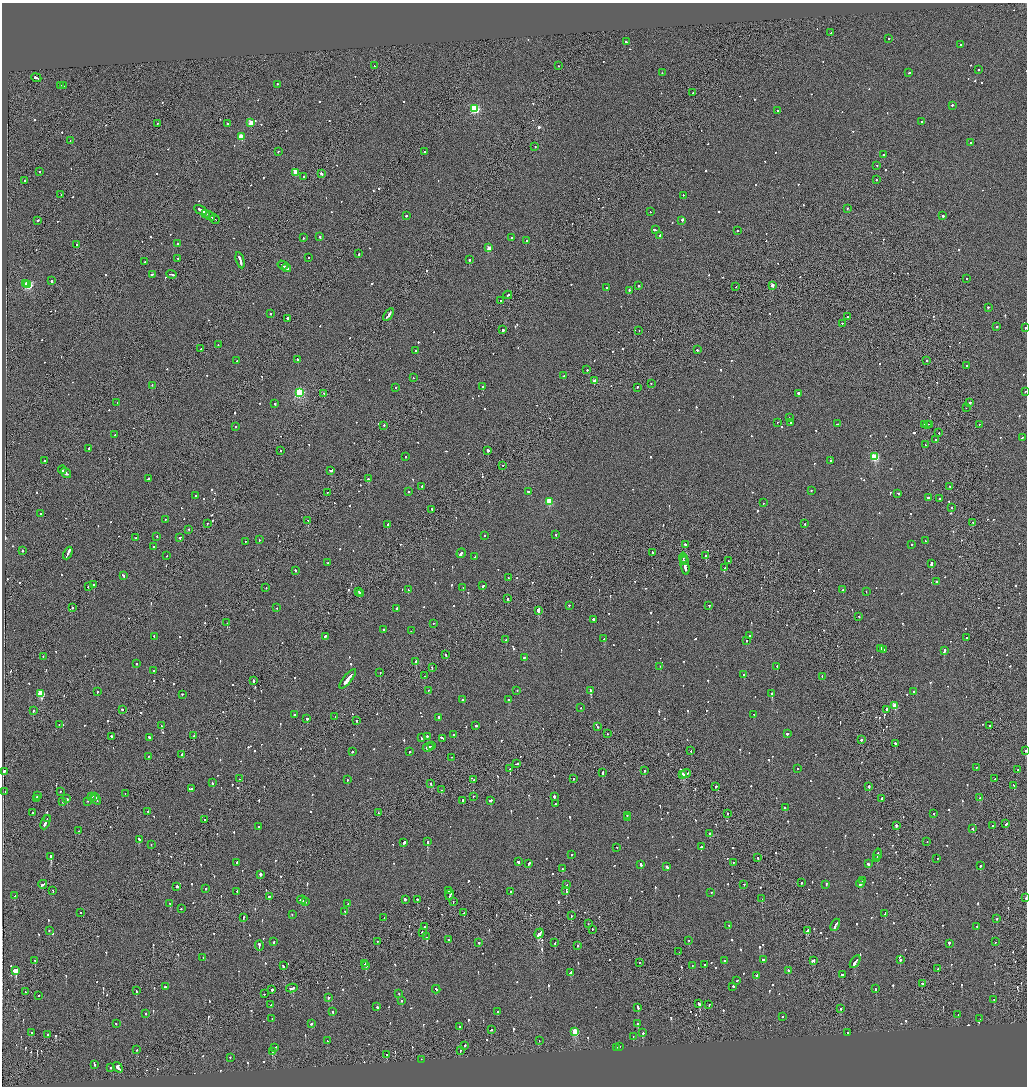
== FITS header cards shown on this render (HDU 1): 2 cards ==
NAXIS1  =                 2050
NAXIS2  =                 2168

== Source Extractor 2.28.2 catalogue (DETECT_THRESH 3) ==
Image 2050 x 2168 px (HDU 1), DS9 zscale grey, zoomed out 1/2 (1 PNG px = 2 x 2 image px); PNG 1029 x 1088 px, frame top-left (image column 2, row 2167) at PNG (2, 3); each listed source drawn as its Kron ellipse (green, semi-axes under 4 px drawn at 4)
Background -0.00299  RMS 0.065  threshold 0.196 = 3 sigma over >= 5 px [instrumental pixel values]
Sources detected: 1163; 62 cannot appear on this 1/2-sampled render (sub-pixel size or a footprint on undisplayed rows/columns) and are neither listed nor drawn; of the other 1101, the 500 brightest by FLUX_AUTO listed and drawn (601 fainter detections omitted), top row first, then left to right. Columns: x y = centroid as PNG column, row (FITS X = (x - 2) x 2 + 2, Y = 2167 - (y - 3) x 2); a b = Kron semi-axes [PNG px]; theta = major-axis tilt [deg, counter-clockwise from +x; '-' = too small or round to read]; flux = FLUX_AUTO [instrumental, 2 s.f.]
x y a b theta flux
831 33 2 2 - 150
889 38 2 2 - 79
627 42 4 2 - 450
960 44 2 2 - 140
374 66 2 1 - 91
558 66 2 1 - 83
978 70 2 2 - 110
662 73 2 1 - 95
909 73 2 2 - 100
36 78 5 2 - 480
277 84 2 2 - 200
61 85 3 2 - 180
63 86 2 1 - 150
693 93 2 1 - 92
952 105 2 2 - 300
475 109 3 3 - 1200
777 110 2 2 - 160
921 121 2 2 - 110
251 123 3 3 - 300
157 124 2 1 - 100
228 124 2 2 - 140
241 137 3 3 - 400
70 141 2 1 - 89
971 142 2 2 - 150
535 146 2 1 - 110
278 152 2 2 - 98
424 152 2 2 - 340
883 155 2 2 - 190
877 165 2 2 - 140
39 172 2 1 - 140
296 172 3 3 - 330
321 174 2 2 - 1300
303 176 2 2 - 94
876 180 2 2 - 110
25 181 2 2 - 290
61 195 2 1 - 110
683 195 2 2 - 100
847 208 2 2 - 120
201 210 7 2 -32 700
650 212 2 1 - 93
206 213 4 1 - 260
210 216 5 1 - 390
406 216 2 2 - 140
942 216 2 2 - 250
215 219 5 1 - 430
38 220 2 2 - 200
682 220 3 2 - 720
655 230 4 2 - 260
737 231 2 2 - 300
660 235 2 2 - 300
320 237 2 1 - 1300
303 238 2 2 - 120
512 238 2 2 - 390
526 241 2 2 - 94
77 244 2 1 - 470
178 244 2 2 - 200
488 248 3 2 - 210
359 254 2 2 - 180
178 258 2 2 - 150
309 258 2 2 - 83
240 260 8 2 -75 550
469 260 2 2 - 1000
145 262 2 2 - 430
283 265 5 1 - 300
286 268 5 2 - 300
152 274 4 2 - 290
172 274 5 2 - 250
967 279 2 1 - 140
51 281 2 2 - 150
25 284 2 2 - 91
28 285 3 3 - 1200
772 285 2 2 - 120
639 286 2 2 - 470
736 287 2 1 - 80
606 288 2 2 - 83
629 290 2 2 - 190
508 295 4 2 - 230
501 300 2 2 - 91
988 307 2 2 - 230
270 313 2 2 - 140
388 315 7 2 56 440
847 317 2 2 - 78
288 318 3 1 - 850
842 323 2 2 - 130
997 326 2 2 - 250
1025 327 2 2 - 100
503 330 2 2 - 1100
639 330 2 1 - 130
218 345 2 2 - 100
200 349 2 1 - 88
697 350 2 2 - 410
415 351 2 2 - 140
298 359 3 2 - 170
237 361 2 2 - 160
927 361 2 1 - 86
966 365 2 2 - 140
587 370 2 2 - 130
563 376 2 2 - 79
413 378 2 2 - 100
595 381 3 2 - 210
651 383 2 2 - 110
152 385 2 2 - 100
396 387 2 2 - 76
482 387 2 2 - 110
637 387 2 2 - 140
1025 391 2 1 - 98
299 392 3 3 - 1700
324 393 2 1 - 420
798 393 2 2 - 370
970 402 2 2 - 320
117 403 2 2 - 120
275 404 2 2 - 120
966 408 2 1 - 140
789 418 2 1 - 120
777 422 2 2 - 97
791 422 3 2 - 170
838 424 4 2 - 320
925 424 3 2 - 520
927 424 2 2 - 560
929 424 2 2 - 440
979 424 2 1 - 81
384 425 2 2 - 170
235 427 2 2 - 120
939 433 2 2 - 83
115 435 2 2 - 180
1022 437 2 2 - 130
936 439 2 2 - 130
925 445 2 1 - 77
89 448 2 2 - 120
281 450 2 2 - 110
488 450 2 2 - 200
405 457 2 2 - 170
875 457 3 3 - 920
45 460 3 2 - 160
831 460 2 1 - 360
503 465 2 2 - 88
62 470 4 2 - 250
331 471 3 2 - 410
66 473 6 2 -35 460
148 479 2 2 - 310
369 479 3 2 - 550
422 487 2 2 - 160
950 487 2 1 - 86
811 490 2 2 - 98
528 491 3 2 - 160
327 492 2 1 - 180
408 492 2 2 - 92
898 493 4 2 - 170
195 496 2 2 - 160
928 497 2 2 - 240
939 499 2 2 - 160
549 501 3 3 - 590
763 503 2 2 - 91
951 507 2 1 - 110
432 509 2 2 - 140
40 513 2 2 - 86
166 519 2 2 - 97
308 520 2 2 - 120
973 522 2 1 - 120
207 523 2 2 - 83
805 524 2 2 - 250
387 525 3 2 - 200
189 529 2 2 - 94
484 535 2 2 - 120
556 535 2 2 - 93
157 536 2 2 - 99
136 537 2 2 - 89
180 537 2 2 - 98
259 540 2 2 - 93
246 541 2 1 - 81
925 541 2 2 - 85
685 544 2 2 - 640
912 544 2 2 - 77
154 547 3 2 - 150
22 550 2 2 - 460
652 552 2 1 - 270
68 553 6 2 65 630
461 553 5 2 - 320
706 555 2 2 - 80
167 556 2 1 - 83
475 557 2 2 - 88
683 558 5 1 - 290
684 561 4 1 - 120
728 561 2 2 - 76
328 563 2 2 - 110
931 564 2 2 - 1200
685 565 10 2 -79 740
725 568 2 2 - 160
295 570 2 2 - 98
123 575 3 2 - 200
508 578 2 1 - 150
936 581 2 2 - 84
94 584 2 2 - 210
88 586 2 1 - 95
483 586 3 2 - 190
266 588 2 2 - 98
463 588 2 2 - 170
408 590 3 2 - 220
843 590 2 2 - 96
358 591 3 1 - 290
866 591 2 1 - 75
361 593 3 2 - 430
507 599 2 2 - 140
569 605 2 2 - 110
709 605 2 2 - 78
72 607 2 2 - 190
277 608 2 1 - 140
396 609 4 2 - 260
538 611 4 2 - 1300
859 616 2 2 - 83
593 619 2 2 - 170
227 623 2 1 - 320
434 623 2 2 - 99
383 629 2 2 - 160
411 631 2 2 - 84
154 636 2 2 - 220
325 636 2 2 - 220
749 636 2 2 - 110
966 638 2 2 - 130
604 639 2 2 - 240
506 640 2 2 - 98
746 640 2 2 - 190
881 648 3 2 - 180
884 649 2 2 - 160
944 651 4 2 - 230
446 655 2 2 - 170
43 656 2 2 - 170
524 657 2 2 - 270
416 662 2 2 - 1100
136 664 2 2 - 110
660 666 2 2 - 95
777 666 2 2 - 85
432 667 2 2 - 280
154 671 2 2 - 220
380 672 2 2 - 110
744 674 3 2 - 110
424 676 2 1 - 120
822 676 2 2 - 87
348 679 12 2 51 3800
253 681 2 2 - 210
429 690 2 2 - 150
517 690 2 2 - 140
590 690 3 2 - 1600
97 691 2 2 - 220
913 692 2 2 - 110
40 693 3 3 - 560
182 694 2 1 - 210
772 694 2 2 - 2700
463 699 2 2 - 88
509 700 2 2 - 290
895 705 3 3 - 420
581 708 2 2 - 81
122 709 2 2 - 310
886 709 2 2 - 600
33 710 2 2 - 260
754 714 2 2 - 110
294 715 2 2 - 180
335 716 2 1 - 79
439 717 2 2 - 170
307 718 2 2 - 390
357 721 2 1 - 110
59 724 2 2 - 220
989 725 2 1 - 78
161 726 3 2 - 330
476 726 2 2 - 130
597 727 2 2 - 120
607 734 2 2 - 96
787 734 2 2 - 670
454 735 2 2 - 110
111 736 2 2 - 140
193 736 2 2 - 100
427 736 2 2 - 210
149 737 2 2 - 180
421 738 2 2 - 85
442 738 4 2 - 200
861 740 3 2 - 410
895 743 2 2 - 150
431 746 3 1 - 160
428 747 5 2 - 400
1026 750 2 1 - 300
691 751 2 2 - 140
352 752 2 2 - 230
409 752 2 2 - 98
181 754 2 2 - 190
148 756 2 2 - 130
452 757 2 2 - 75
517 763 4 2 - 230
976 767 2 2 - 150
798 768 2 1 - 89
510 769 2 1 - 510
1018 769 2 2 - 180
644 770 2 2 - 260
4 771 3 2 - 270
602 773 3 2 - 900
683 774 4 2 - 460
686 774 5 2 - 440
239 779 2 2 - 77
573 779 2 2 - 110
995 779 2 2 - 100
347 780 2 2 - 89
474 780 2 2 - 140
212 783 2 2 - 170
431 783 2 2 - 140
1014 785 2 2 - 180
716 786 2 1 - 580
869 786 2 2 - 380
192 788 2 2 - 100
442 790 2 2 - 80
5 791 2 1 - 140
60 791 2 2 - 120
125 794 2 1 - 81
37 795 3 2 - 270
91 796 2 2 - 190
473 796 2 2 - 140
95 797 3 1 - 220
554 797 2 2 - 340
36 798 3 1 - 240
882 798 2 2 - 250
980 798 2 2 - 180
67 799 2 2 - 740
96 799 6 2 -59 380
463 800 2 2 - 1600
490 800 3 2 - 300
88 801 2 2 - 99
63 802 2 2 - 140
555 804 2 2 - 95
785 808 2 2 - 210
148 811 2 1 - 110
378 812 2 2 - 89
32 813 2 1 - 120
727 813 2 1 - 110
934 813 2 2 - 80
627 815 2 2 - 92
47 818 2 1 - 110
627 818 2 2 - 100
205 820 2 2 - 110
45 822 7 2 67 470
1006 824 4 2 - 260
896 825 2 2 - 640
993 826 2 2 - 83
259 827 2 2 - 210
973 829 3 2 - 200
79 831 2 1 - 230
709 833 2 2 - 420
139 839 3 2 - 290
404 842 3 2 - 230
427 842 2 2 - 1300
927 842 2 1 - 140
151 844 2 2 - 75
617 847 2 2 - 100
701 847 2 2 - 520
572 854 2 2 - 79
878 854 6 2 76 420
51 856 3 2 - 510
757 858 2 2 - 230
876 858 2 1 - 140
937 858 2 1 - 75
237 862 3 2 - 120
518 862 2 2 - 470
733 862 2 2 - 84
529 863 3 2 - 320
640 864 3 2 - 200
868 864 3 2 - 270
667 866 3 2 - 610
980 866 2 2 - 290
562 869 2 2 - 110
260 874 2 2 - 370
863 880 3 2 - 210
801 883 2 2 - 160
860 883 4 2 - 800
43 884 4 2 - 300
744 884 2 2 - 260
826 884 3 2 - 120
567 885 2 2 - 79
177 886 2 2 - 820
206 888 2 2 - 100
53 890 2 1 - 150
448 890 2 2 - 86
237 891 2 1 - 110
566 891 3 2 - 770
511 892 2 2 - 770
711 892 2 2 - 99
450 895 5 2 - 340
15 896 2 2 - 84
269 897 2 2 - 110
1026 898 2 1 - 120
405 899 2 2 - 1300
417 899 2 2 - 300
762 899 2 1 - 350
302 900 5 2 - 270
305 901 2 2 - 150
453 901 2 1 - 89
170 903 2 2 - 190
348 904 2 2 - 130
181 909 2 2 - 76
81 912 2 1 - 100
345 912 2 2 - 190
464 912 3 2 - 220
292 914 2 2 - 160
885 914 3 2 - 240
571 916 2 1 - 110
243 917 3 2 - 110
384 918 2 2 - 88
997 919 2 2 - 83
588 924 2 1 - 160
729 925 2 2 - 94
835 925 6 2 64 420
977 926 2 1 - 85
425 927 2 1 - 250
592 929 2 1 - 180
49 930 2 2 - 140
808 930 3 2 - 150
422 933 3 2 - 270
539 933 5 2 - 630
427 937 2 2 - 230
449 940 2 2 - 130
689 940 2 2 - 110
377 941 2 1 - 150
274 942 2 2 - 100
479 942 2 2 - 120
995 942 2 1 - 140
555 943 2 1 - 89
949 943 2 2 - 500
578 945 2 2 - 330
259 946 5 2 - 300
679 952 2 2 - 150
203 957 2 1 - 89
764 959 3 2 - 230
724 960 2 2 - 120
813 960 3 2 - 220
900 960 2 2 - 430
35 961 2 2 - 100
855 961 7 2 58 400
640 963 2 1 - 90
365 964 2 1 - 140
366 965 2 2 - 400
705 965 2 2 - 200
283 966 2 2 - 680
692 966 2 1 - 85
938 969 2 2 - 75
16 970 3 2 - 21000
789 970 2 2 - 180
571 972 4 2 - 320
842 974 3 1 - 180
756 975 2 2 - 93
737 981 2 2 - 98
922 983 3 2 - 130
733 986 2 2 - 220
165 987 2 2 - 620
292 988 5 2 - 340
272 989 2 2 - 500
436 989 4 2 - 230
876 989 2 2 - 210
136 991 2 2 - 120
25 992 2 2 - 190
264 994 2 2 - 77
399 994 2 2 - 87
38 996 2 2 - 140
329 997 2 2 - 230
401 1000 2 2 - 80
994 1000 2 2 - 79
699 1003 4 2 - 250
271 1005 2 1 - 89
709 1005 2 2 - 79
377 1007 2 2 - 370
638 1007 4 2 - 220
840 1009 2 2 - 120
333 1012 2 2 - 75
497 1012 2 2 - 150
145 1013 2 2 - 240
958 1014 2 2 - 76
782 1016 2 2 - 190
272 1018 2 2 - 93
980 1019 2 1 - 86
311 1023 2 2 - 200
116 1024 2 2 - 110
637 1024 2 2 - 320
459 1026 2 2 - 76
491 1030 2 2 - 84
575 1031 3 3 - 620
31 1033 2 2 - 100
642 1033 2 2 - 450
848 1033 2 1 - 270
47 1034 2 2 - 850
633 1036 2 2 - 250
327 1041 2 2 - 160
539 1041 2 1 - 75
465 1045 2 2 - 120
619 1046 2 1 - 140
617 1047 3 2 - 160
275 1048 3 2 - 270
137 1050 2 2 - 87
460 1050 2 1 - 84
272 1052 3 2 - 220
387 1054 2 2 - 84
230 1057 2 2 - 78
421 1059 2 1 - 83
95 1064 2 2 - 80
111 1067 2 2 - 160
118 1067 6 3 -54 740
At the frame edge (FLAGS 8, measured only in part): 4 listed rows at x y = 1025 327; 1025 391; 1026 750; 1026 898
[601 fainter detections neither listed nor drawn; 62 sub-pixel or undisplayed-footprint detections neither listed nor drawn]